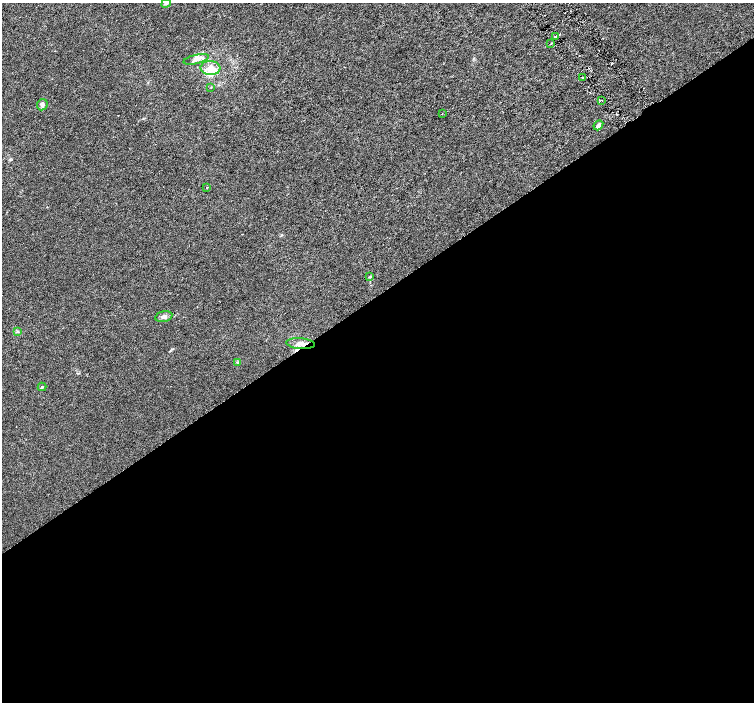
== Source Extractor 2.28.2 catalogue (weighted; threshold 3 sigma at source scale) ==
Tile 15 of 4 x 4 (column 3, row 4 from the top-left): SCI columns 3012-4514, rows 201-1600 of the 6018 x 5941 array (HDU 1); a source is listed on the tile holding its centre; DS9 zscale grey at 2 x 2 block average (1 PNG px = mean of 2 x 2 image px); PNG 756 x 704 px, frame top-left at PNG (2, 3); each listed source drawn as its Kron ellipse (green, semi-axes under 4 px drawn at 4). Shown black and unused: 58% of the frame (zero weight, under 3 of 6 exposures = <1% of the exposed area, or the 3 px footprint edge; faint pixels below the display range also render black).
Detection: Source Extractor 2.28.2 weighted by HDU 2 'WHT'; one run over the whole footprint, this tile lists its part. Background 0.00125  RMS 0.0016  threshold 0.00657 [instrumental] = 3 sigma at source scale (4.09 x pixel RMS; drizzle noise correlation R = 1.36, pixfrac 0.8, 0.0396/0.0396 arcsec/px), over >= 5 px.
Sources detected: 21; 3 inside a brighter listed object's ellipse — not listed separately; the other 18 listed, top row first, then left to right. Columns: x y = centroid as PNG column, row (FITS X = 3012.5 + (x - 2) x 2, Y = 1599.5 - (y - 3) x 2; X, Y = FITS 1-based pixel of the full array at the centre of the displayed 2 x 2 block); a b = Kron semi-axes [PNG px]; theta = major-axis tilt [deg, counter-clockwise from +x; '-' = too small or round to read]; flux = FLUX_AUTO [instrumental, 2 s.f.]
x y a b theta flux
166 3 5 3 - 0.64
556 36 3 2 - 0.34
551 44 2 2 - 0.28
196 59 13 4 13 1.8
210 68 10 7 -4 3.8
583 77 4 2 - 0.49
211 87 3 2 - 0.15
602 100 2 2 - 0.17
42 105 6 5 - 0.83
442 114 2 2 - 0.12
598 125 5 3 - 1.1
207 187 2 2 - 0.22
370 277 4 3 - 0.4
164 316 9 5 13 1.1
17 331 4 3 - 0.35
301 344 14 5 -4 2.4
237 362 4 3 - 0.34
42 387 4 3 - 0.31
Overlapping masked pixels (flux is a lower limit): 1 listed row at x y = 301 344
Isophote crosses this tile's border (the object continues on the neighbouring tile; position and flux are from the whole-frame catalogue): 1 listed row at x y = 166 3
Diffuse or blended objects may show on this block-average render without a row.